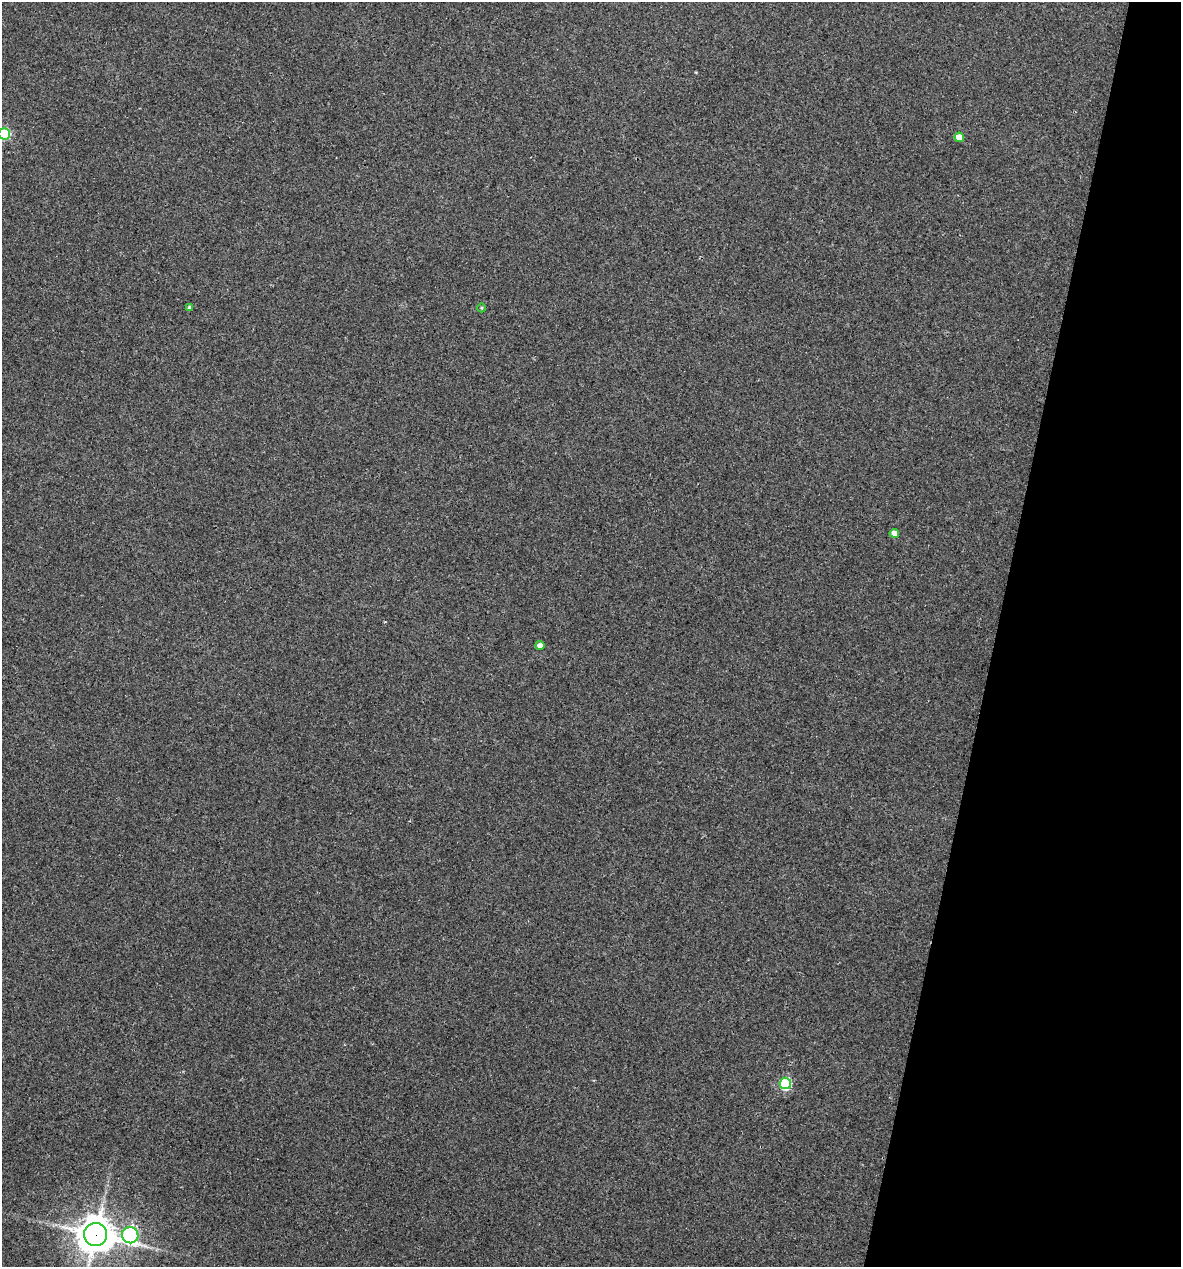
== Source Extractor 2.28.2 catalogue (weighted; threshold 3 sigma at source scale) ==
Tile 8 of 4 x 4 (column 4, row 2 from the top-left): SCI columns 3782-4960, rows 2533-3797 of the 5084 x 5064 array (HDU 1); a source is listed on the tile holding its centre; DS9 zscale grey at full resolution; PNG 1183 x 1269 px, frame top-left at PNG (2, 2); each listed source drawn as its Kron ellipse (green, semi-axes under 4 px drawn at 4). Shown black and unused: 16% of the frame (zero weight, under 3 of 4 exposures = <1% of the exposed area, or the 3 px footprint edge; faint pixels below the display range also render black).
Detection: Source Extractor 2.28.2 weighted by HDU 2 'WHT'; one run over the whole footprint, this tile lists its part. Background 0.0888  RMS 0.0058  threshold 0.026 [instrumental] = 3 sigma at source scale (4.5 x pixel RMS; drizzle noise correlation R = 1.50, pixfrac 1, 0.05/0.05 arcsec/px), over >= 5 px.
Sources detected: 9; all 9 listed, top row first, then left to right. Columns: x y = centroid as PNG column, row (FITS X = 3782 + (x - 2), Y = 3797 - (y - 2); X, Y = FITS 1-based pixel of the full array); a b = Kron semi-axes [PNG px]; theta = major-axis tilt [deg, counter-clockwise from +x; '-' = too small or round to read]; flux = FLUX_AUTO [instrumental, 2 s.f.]
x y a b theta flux
4 134 6 5 - 55
959 137 5 4 - 5.5
190 307 4 4 - 1.8
482 308 4 3 - 0.6
894 533 5 4 - 4.7
540 645 4 4 - 3
785 1083 6 5 - 57
95 1234 11 11 - 1200
130 1235 8 8 - 110
Overlapping masked pixels (flux is a lower limit): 1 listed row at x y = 95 1234
Isophote crosses this tile's border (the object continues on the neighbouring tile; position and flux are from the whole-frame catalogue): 2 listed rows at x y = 4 134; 95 1234